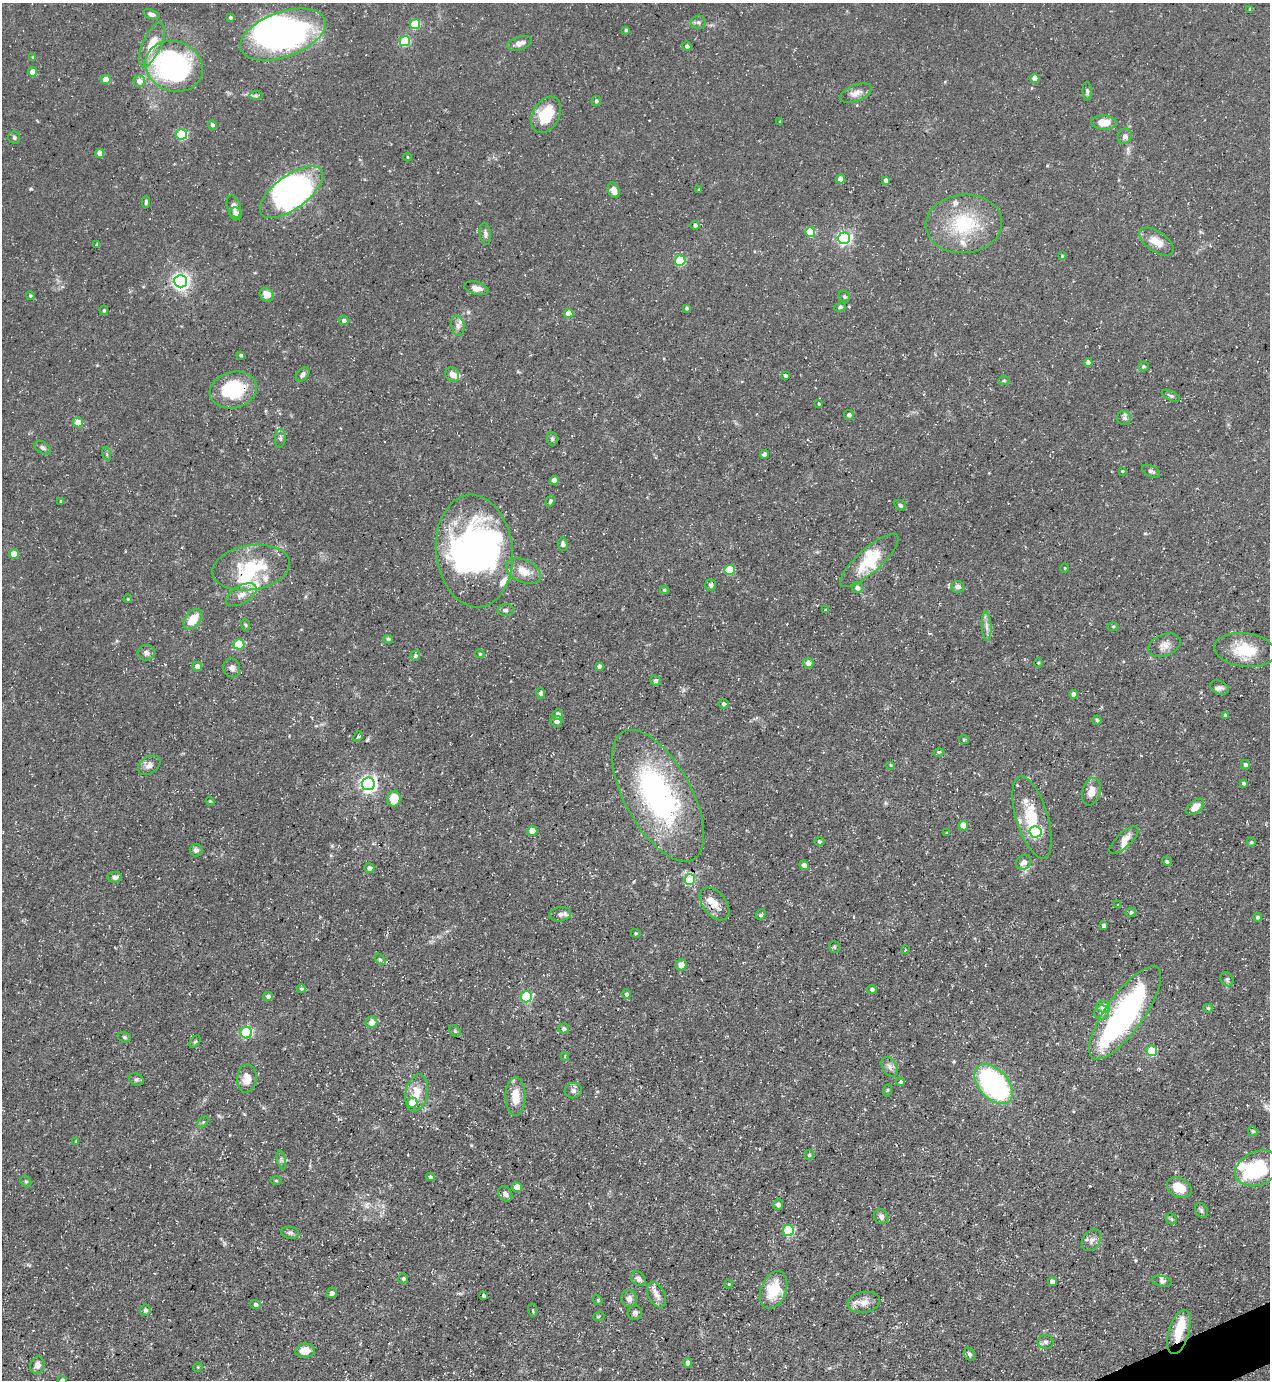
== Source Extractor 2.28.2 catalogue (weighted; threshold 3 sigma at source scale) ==
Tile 6 of 4 x 4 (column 2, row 2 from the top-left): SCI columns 1547-2814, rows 2759-4136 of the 5499 x 5515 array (HDU 1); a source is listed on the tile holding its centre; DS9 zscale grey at full resolution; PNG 1272 x 1382 px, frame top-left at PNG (2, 3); each listed source drawn as its Kron ellipse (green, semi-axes under 4 px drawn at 4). Shown black and unused: <1% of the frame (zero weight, under 3 of 5 exposures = <1% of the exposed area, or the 3 px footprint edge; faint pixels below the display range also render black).
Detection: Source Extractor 2.28.2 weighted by HDU 2 'WHT'; one run over the whole footprint, this tile lists its part. Background 0.0593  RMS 0.004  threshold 0.0181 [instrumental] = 3 sigma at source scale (4.5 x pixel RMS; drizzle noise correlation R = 1.50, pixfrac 1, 0.05/0.05 arcsec/px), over >= 5 px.
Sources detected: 259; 8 inside a brighter object's white glare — neither listed nor drawn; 16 inside a brighter listed object's ellipse — not listed separately; the other 235 listed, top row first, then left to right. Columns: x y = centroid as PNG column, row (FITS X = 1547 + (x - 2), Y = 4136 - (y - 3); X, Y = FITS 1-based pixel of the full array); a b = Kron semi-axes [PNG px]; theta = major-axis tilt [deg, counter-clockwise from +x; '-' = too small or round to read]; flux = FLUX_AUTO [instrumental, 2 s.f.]
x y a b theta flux
1250 9 3 3 - 0.64
151 14 8 4 -18 1.2
230 17 4 4 - 0.78
698 22 7 7 - 1.1
415 24 5 5 - 16
626 30 3 3 - 0.58
283 34 45 22 20 130
405 41 5 5 - 24
520 43 13 6 17 2.3
152 45 23 9 66 8.7
687 46 4 4 - 1
33 57 3 3 - 0.49
174 66 29 25 -19 83
32 72 4 4 - 4.5
1035 78 4 4 - 4.5
106 79 5 4 - 4.4
139 81 6 6 - 2.7
1087 91 9 4 -87 0.85
856 93 16 8 22 3.2
256 95 7 4 -1 0.73
596 101 5 5 - 0.89
546 115 19 13 61 14
780 121 4 2 - 0.28
1104 122 12 7 -3 5.7
212 125 5 4 - 1.1
182 134 5 5 - 31
1125 136 8 7 - 1.6
14 137 6 6 - 0.85
100 153 4 4 - 3.6
407 157 4 3 - 0.33
841 179 4 4 - 3.2
886 180 4 4 - 2.1
614 190 8 5 -70 3.8
699 190 3 3 - 0.47
291 192 37 16 36 65
146 202 6 3 88 0.8
234 206 11 6 -72 1.9
236 214 6 6 - 2.1
964 224 38 29 5 26
695 225 4 4 - 0.91
810 232 5 5 - 16
485 234 11 5 -81 1.2
844 238 6 6 - 85
1156 242 20 10 -34 4.8
97 245 4 3 - 0.8
1062 256 3 3 - 0.36
680 261 5 5 - 27
180 281 6 6 - 150
476 288 12 6 -15 2.5
267 295 7 6 - 4.1
30 296 4 3 - 0.48
844 296 6 5 - 0.78
840 307 6 4 20 0.65
687 308 3 3 - 0.7
104 310 5 4 - 0.48
569 313 4 4 - 6.5
344 320 5 4 - 1.1
458 326 10 6 -80 1.8
241 355 4 3 - 0.62
1088 362 4 4 - 1.2
1143 366 5 5 - 0.62
303 374 8 5 52 1.3
452 374 8 6 -61 2.7
785 376 4 3 - 0.83
1004 381 6 4 -1 0.53
233 390 24 18 14 24
1171 396 10 4 -26 0.92
819 404 4 3 - 0.41
849 415 5 5 - 1.2
1124 418 7 7 - 1.2
78 422 5 5 - 5.6
280 438 9 5 87 1
552 439 6 5 - 0.77
43 448 9 5 -33 1.2
107 454 7 4 -72 0.64
764 454 4 4 - 1.3
1122 471 4 3 - 0.45
1151 471 9 5 -26 1.2
554 480 4 4 - 3.1
61 501 3 3 - 0.46
550 501 6 4 62 0.72
900 505 6 4 -31 0.72
563 544 6 5 - 1.1
474 551 56 38 -84 100
14 554 5 4 - 5.4
869 560 37 12 42 13
251 567 39 22 9 23
1065 568 5 3 - 0.35
729 570 5 5 - 17
523 571 18 11 -26 5.8
711 585 6 5 - 1.1
957 587 6 6 - 1.7
857 588 5 5 - 1.5
664 590 4 4 - 0.58
241 595 17 8 30 3.5
128 599 4 3 - 0.39
505 610 8 6 2 1.1
825 610 3 3 - 0.48
193 619 12 7 51 7.2
246 625 6 3 -70 0.49
987 626 15 4 -87 2
1113 627 5 3 - 0.41
388 639 5 4 - 0.63
239 644 5 5 - 20
1164 645 17 11 23 3.2
1245 650 31 16 -8 14
146 653 8 8 - 1.6
480 654 5 4 - 0.68
415 656 5 4 - 0.78
808 663 5 5 - 2.4
1038 663 5 3 - 0.41
197 666 5 4 - 1.9
599 666 4 3 - 1.1
232 668 9 8 - 1.7
655 681 5 4 - 0.89
1220 688 10 6 -23 1.5
540 693 5 4 - 1.2
1073 694 4 4 - 1.8
723 704 5 5 - 0.81
558 714 5 5 - 2.3
1225 715 4 4 - 0.96
1097 720 4 4 - 0.61
556 721 6 5 - 1.7
358 737 5 4 - 0.6
964 740 5 4 - 0.46
939 752 5 3 - 0.57
149 765 12 8 33 2.1
891 765 4 4 - 0.42
1245 765 5 4 - 1.1
1243 783 3 3 - 0.71
368 784 6 6 - 150
1091 792 14 8 75 4.2
658 796 73 33 -61 94
394 799 8 7 - 6.8
210 801 4 4 - 0.4
1195 807 10 6 40 3.6
1032 817 43 16 -73 18
963 826 5 4 - 5.5
532 831 5 5 - 5
1036 832 6 6 - 59
947 833 3 2 - 0.44
1124 840 19 7 43 3.3
820 841 5 3 - 0.63
1251 842 4 4 - 0.66
196 850 6 6 - 1.2
1167 861 5 4 - 0.62
1024 862 8 6 45 2.6
804 865 5 4 - 1.6
369 868 5 4 - 1.5
115 877 7 5 4 1.1
690 879 5 5 - 21
715 904 19 11 -51 4.9
1118 905 4 2 - 0.3
1131 912 5 4 - 0.74
560 914 11 7 10 1.8
761 915 6 4 49 0.69
1257 917 4 4 - 0.76
1104 926 4 4 - 1.8
636 933 5 4 - 0.5
834 947 5 5 - 0.54
905 950 3 3 - 0.31
380 959 6 3 -51 0.76
681 965 5 5 - 3.8
1227 979 7 6 - 0.8
301 989 5 4 - 0.6
872 989 5 4 - 0.81
626 994 4 4 - 1
268 997 5 4 - 1.1
526 997 5 5 - 38
1103 1007 7 6 - 5.1
1208 1008 5 4 - 0.61
1101 1012 7 7 - 2.2
1125 1013 55 19 54 89
371 1022 6 6 - 4
564 1029 5 5 - 1.1
455 1031 6 5 - 0.66
246 1033 6 5 - 40
124 1037 7 5 -17 0.73
195 1042 7 4 52 0.6
1152 1051 5 5 - 18
565 1056 4 4 - 0.46
890 1067 11 7 -60 1.7
247 1078 14 10 86 4.8
136 1079 7 6 - 0.88
901 1082 4 4 - 0.62
994 1084 23 14 -48 72
888 1090 6 4 69 0.54
573 1091 8 7 - 1.4
417 1093 19 11 78 6.5
515 1096 19 10 90 6.8
412 1103 5 5 - 6.7
203 1122 6 4 45 0.58
1253 1131 5 4 - 0.61
76 1141 3 2 - 0.45
809 1155 5 4 - 0.75
281 1160 9 4 -77 0.85
1257 1168 23 16 24 29
430 1177 4 3 - 0.67
276 1180 6 4 -1 0.45
26 1182 6 5 - 0.59
517 1187 5 5 - 4.8
1179 1188 13 9 -30 6.3
505 1194 8 6 -52 1.7
778 1205 5 5 - 1.4
1201 1210 7 6 - 0.95
881 1217 8 6 -54 1.5
1171 1219 6 5 - 0.63
788 1231 5 5 - 27
290 1233 9 6 -9 1.1
1091 1240 12 8 55 2.2
403 1278 5 5 - 0.72
638 1279 8 6 -42 1.8
1052 1281 4 4 - 1.5
1162 1281 10 5 -12 1.2
729 1284 4 4 - 0.35
774 1290 19 12 68 12
332 1293 5 5 - 1.4
483 1295 3 3 - 0.61
656 1295 14 8 -62 2.7
629 1299 8 7 - 2.1
598 1300 5 4 - 0.47
864 1302 16 10 9 3.8
256 1304 5 4 - 1.1
145 1310 5 5 - 1
533 1310 7 3 -81 0.44
635 1313 7 7 - 1.1
599 1316 5 3 - 0.39
1179 1332 23 10 73 8.7
1045 1342 8 7 - 1.2
305 1351 9 7 3 4.5
969 1354 7 5 -61 0.97
688 1363 4 4 - 1.9
37 1365 9 7 68 2.4
198 1367 5 4 - 0.35
62 1380 4 4 - 1.1
Overlapping masked pixels (flux is a lower limit): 1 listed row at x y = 1179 1332
Isophote crosses this tile's border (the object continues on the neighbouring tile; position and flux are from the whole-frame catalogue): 2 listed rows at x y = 1245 650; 62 1380